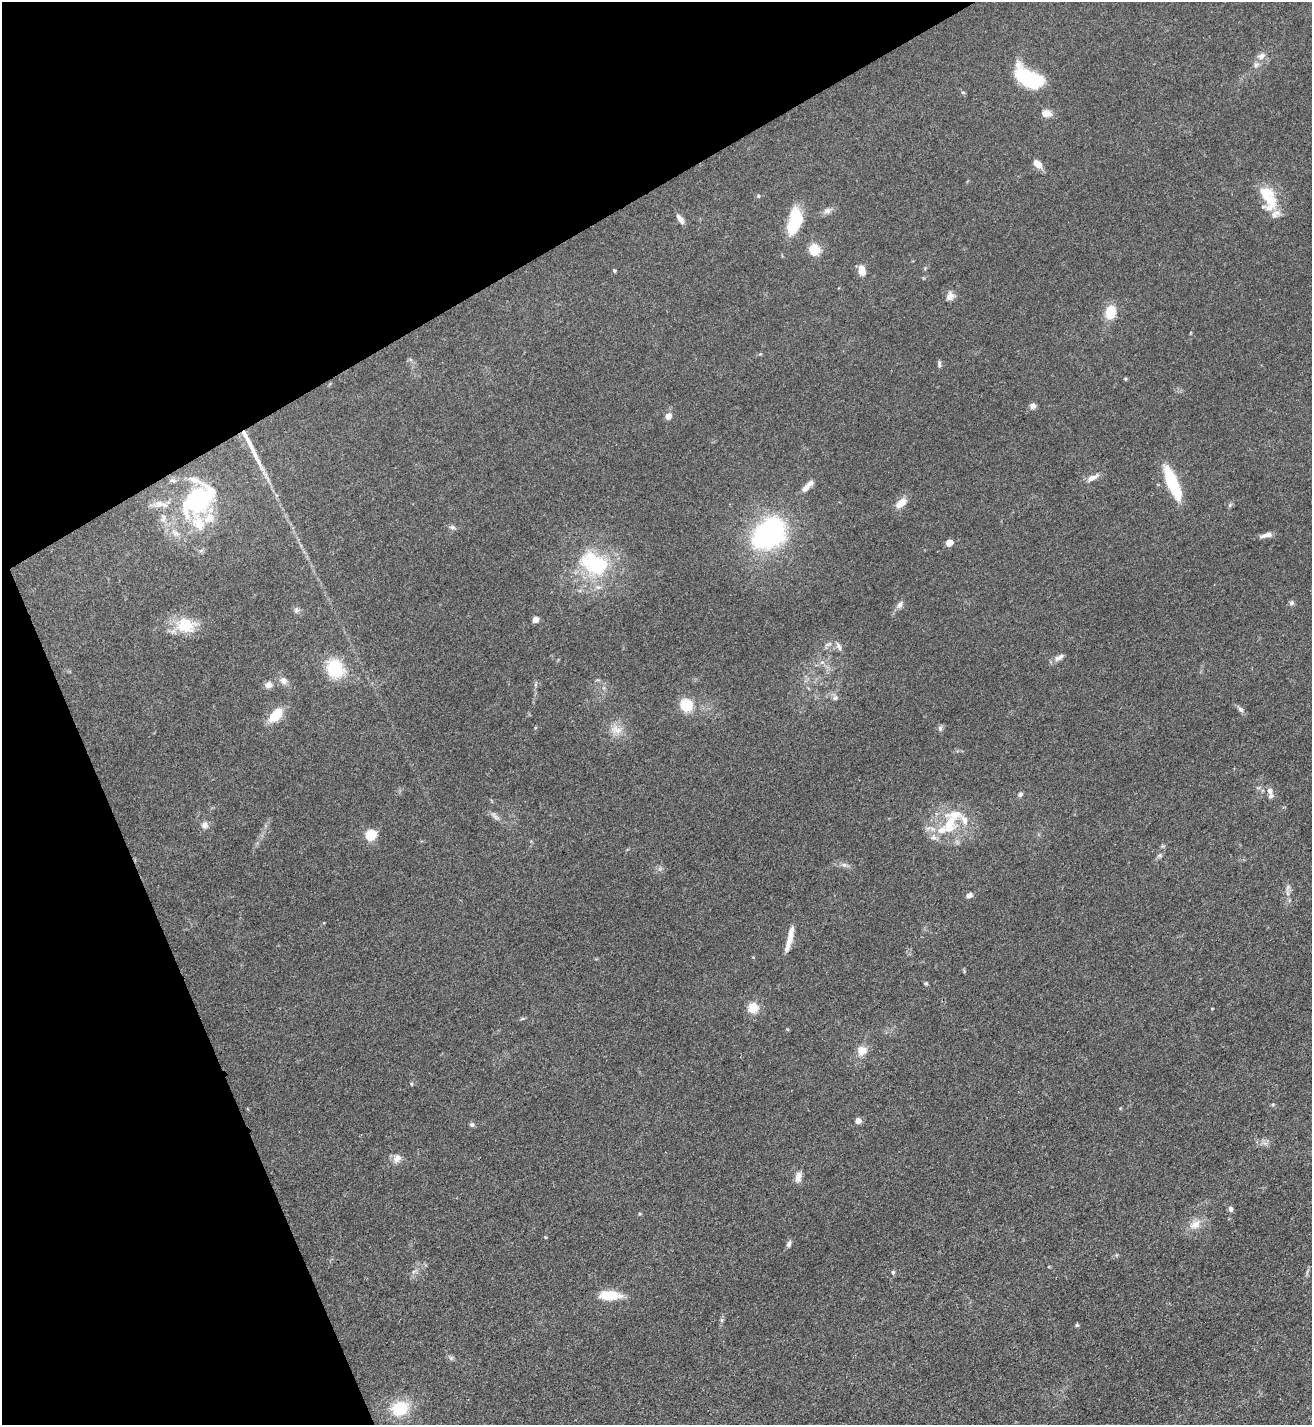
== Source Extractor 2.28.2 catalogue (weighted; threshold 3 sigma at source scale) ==
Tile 5 of 4 x 4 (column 1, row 2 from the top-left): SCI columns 291-1600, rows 2848-4270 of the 5686 x 5693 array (HDU 1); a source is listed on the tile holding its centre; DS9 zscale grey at full resolution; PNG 1314 x 1427 px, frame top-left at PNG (2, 2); no overlay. Shown black and unused: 24% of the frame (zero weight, under 3 of 4 exposures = <1% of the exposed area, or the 3 px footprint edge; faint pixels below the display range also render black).
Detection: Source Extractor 2.28.2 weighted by HDU 2 'WHT'; one run over the whole footprint, this tile lists its part. Background 0.0677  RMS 0.0058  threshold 0.0263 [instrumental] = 3 sigma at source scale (4.5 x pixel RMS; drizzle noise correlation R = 1.50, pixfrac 1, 0.05/0.05 arcsec/px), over >= 5 px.
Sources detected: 104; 2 inside a brighter object's white glare — not listed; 15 inside a brighter listed object's ellipse — not listed separately; the other 87 listed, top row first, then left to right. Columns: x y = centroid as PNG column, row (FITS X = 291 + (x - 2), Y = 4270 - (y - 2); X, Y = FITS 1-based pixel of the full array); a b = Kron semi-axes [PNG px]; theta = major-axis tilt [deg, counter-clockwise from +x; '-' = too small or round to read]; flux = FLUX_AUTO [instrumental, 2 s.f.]
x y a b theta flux
1261 56 11 8 36 3.3
1029 78 31 15 -31 41
963 92 6 4 -2 0.64
1046 113 11 8 -8 4.9
1037 164 10 7 -46 6.1
758 196 5 4 - 0.78
1270 200 29 18 74 18
827 211 12 8 17 2.7
680 219 12 6 -54 3.3
795 221 31 16 70 22
814 250 10 9 - 14
614 270 4 4 - 0.84
862 270 11 7 -76 6.1
950 296 12 10 64 3.4
1110 312 15 10 77 14
760 354 4 4 - 0.59
939 364 10 4 -89 1.3
1125 379 5 4 - 0.72
1032 406 7 6 - 2.7
668 416 5 4 - 8.2
249 443 28 7 -64 8.5
1092 478 16 6 27 4.3
173 481 10 5 -17 1.6
1172 483 34 10 -67 31
806 487 12 8 46 3.7
198 501 41 30 65 73
901 503 11 7 39 7.8
160 504 22 9 -2 6.9
1230 505 7 5 46 1
163 518 14 9 82 4.5
452 527 8 6 -11 1.5
768 534 19 13 39 180
1266 535 16 5 14 3.2
949 543 6 5 - 5.8
201 550 7 4 20 1.1
594 563 43 29 -28 50
1291 603 6 5 - 1.7
900 605 11 6 54 2.6
296 610 8 7 - 1.8
536 619 6 5 - 4.2
185 625 27 20 -9 18
828 644 12 4 19 1.8
839 646 13 5 -68 2.2
1057 659 9 7 -4 2.2
335 669 19 16 -54 26
283 681 10 8 -36 3.5
268 685 10 8 23 3
835 698 8 7 - 1.9
686 705 12 11 - 16
1241 709 9 6 -45 1.7
275 715 20 11 46 13
940 728 8 6 89 1.5
616 729 18 12 -21 7.3
1270 791 12 7 -69 3.2
1020 794 7 6 - 1.5
495 816 17 6 -40 2.7
949 823 29 18 67 23
205 825 10 9 - 2.9
370 835 6 5 - 46
1159 855 7 5 2 1.2
844 865 8 6 -19 1.9
1287 893 9 4 -81 1.8
969 895 8 5 23 2.3
789 939 30 6 75 7.8
926 983 5 4 - 0.81
753 1008 14 13 - 7.5
1212 1009 4 2 - 0.41
522 1019 6 4 19 0.77
787 1029 5 3 - 0.53
862 1051 12 10 36 6.6
411 1084 5 4 - 0.72
858 1121 4 4 - 6.4
472 1125 7 6 - 1.3
397 1158 13 10 54 4
798 1177 15 8 77 3.7
1230 1209 7 5 -76 1.9
640 1214 4 4 - 0.65
1195 1224 18 11 32 6.7
545 1237 4 4 - 0.62
789 1244 8 5 69 1.8
414 1271 7 4 19 1.1
893 1272 5 5 - 1.1
610 1295 21 9 -2 16
722 1320 7 4 -90 1.1
1077 1325 5 5 - 0.84
451 1358 6 6 - 1.3
400 1408 16 13 20 24